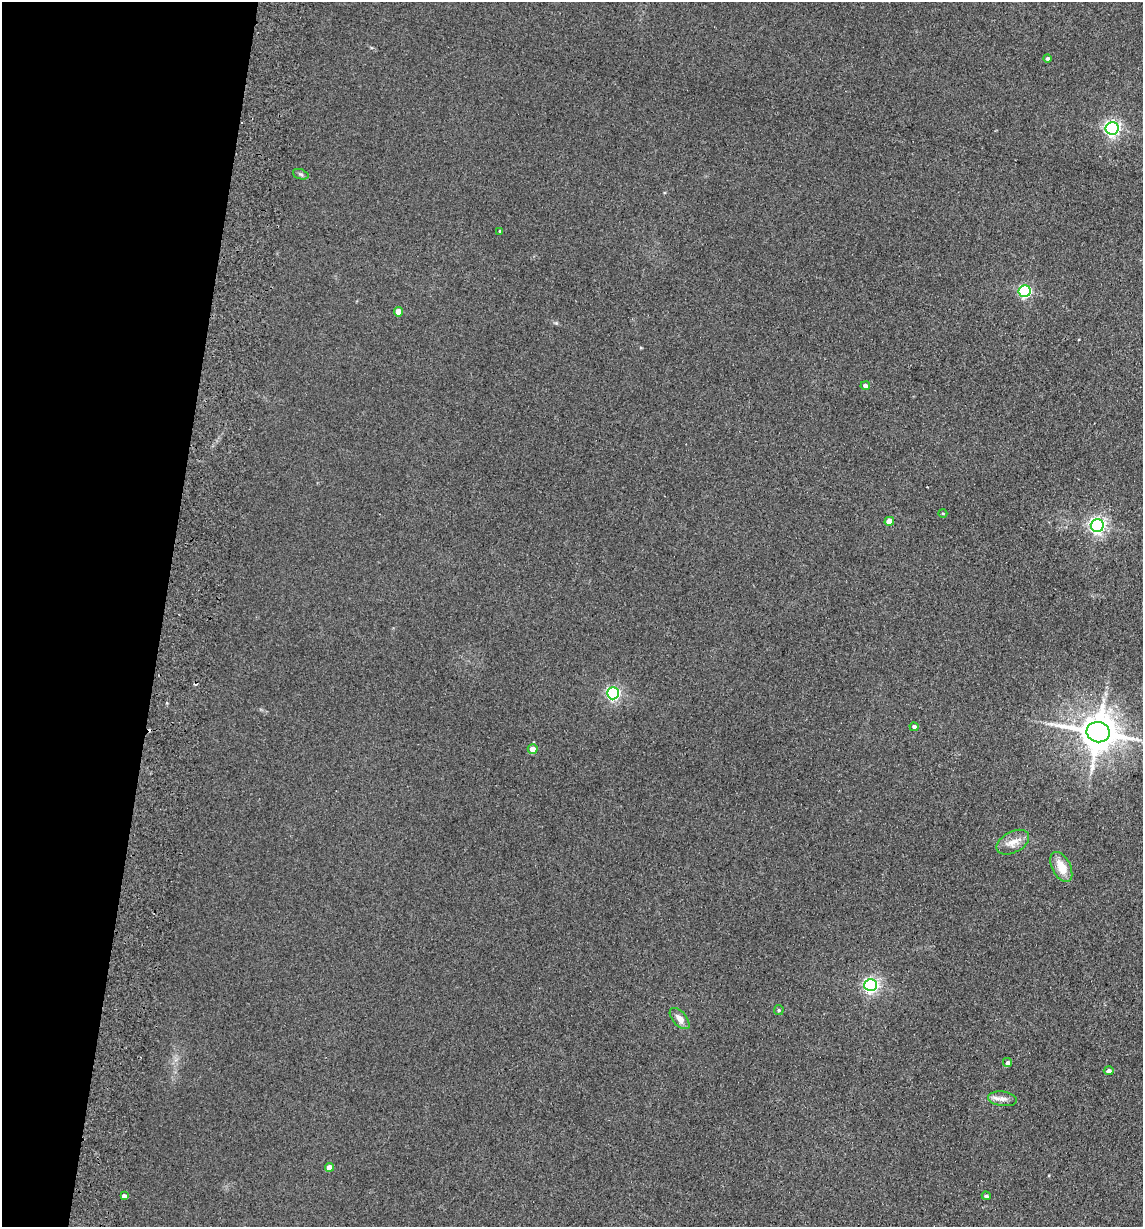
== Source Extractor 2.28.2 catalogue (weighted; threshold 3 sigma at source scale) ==
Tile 9 of 4 x 4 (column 1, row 3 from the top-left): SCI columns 177-1317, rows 1238-2462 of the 5033 x 4924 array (HDU 1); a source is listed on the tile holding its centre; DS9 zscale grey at full resolution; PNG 1145 x 1229 px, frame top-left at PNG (2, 2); each listed source drawn as its Kron ellipse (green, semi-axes under 4 px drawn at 4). Shown black and unused: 14% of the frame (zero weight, under 2 of 3 exposures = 3% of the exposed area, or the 3 px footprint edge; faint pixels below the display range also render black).
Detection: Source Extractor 2.28.2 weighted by HDU 2 'WHT'; one run over the whole footprint, this tile lists its part. Background 0.132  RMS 0.012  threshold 0.0555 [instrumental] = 3 sigma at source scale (4.5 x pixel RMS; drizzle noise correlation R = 1.50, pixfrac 1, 0.05/0.05 arcsec/px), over >= 5 px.
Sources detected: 26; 1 cosmic-ray / hot-pixel residue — neither listed nor drawn; the other 25 listed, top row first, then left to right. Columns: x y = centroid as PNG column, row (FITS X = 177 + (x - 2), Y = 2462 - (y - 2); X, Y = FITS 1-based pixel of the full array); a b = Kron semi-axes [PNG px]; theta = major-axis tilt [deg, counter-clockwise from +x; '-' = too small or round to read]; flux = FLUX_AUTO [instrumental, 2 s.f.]
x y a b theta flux
1047 58 4 4 - 2.9
1112 128 6 6 - 380
301 174 8 5 -20 2.4
500 231 4 3 - 1.3
1025 291 6 6 - 180
398 312 4 4 - 14
865 386 5 4 - 4.8
943 513 4 3 - 1
889 521 5 4 - 14
1097 525 6 6 - 420
613 693 6 6 - 260
914 727 4 4 - 3.5
1098 732 11 10 - 3600
533 749 5 5 - 11
1013 842 17 10 28 13
1061 867 16 9 -63 21
871 985 6 6 - 330
779 1010 5 5 - 1.5
680 1019 13 7 -49 9.1
1007 1062 4 4 - 3
1109 1071 5 4 - 5.4
1002 1099 14 7 -7 7.3
329 1167 4 4 - 11
124 1196 4 4 - 4
986 1196 4 4 - 3.1
Overlapping masked pixels (flux is a lower limit): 1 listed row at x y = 1098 732